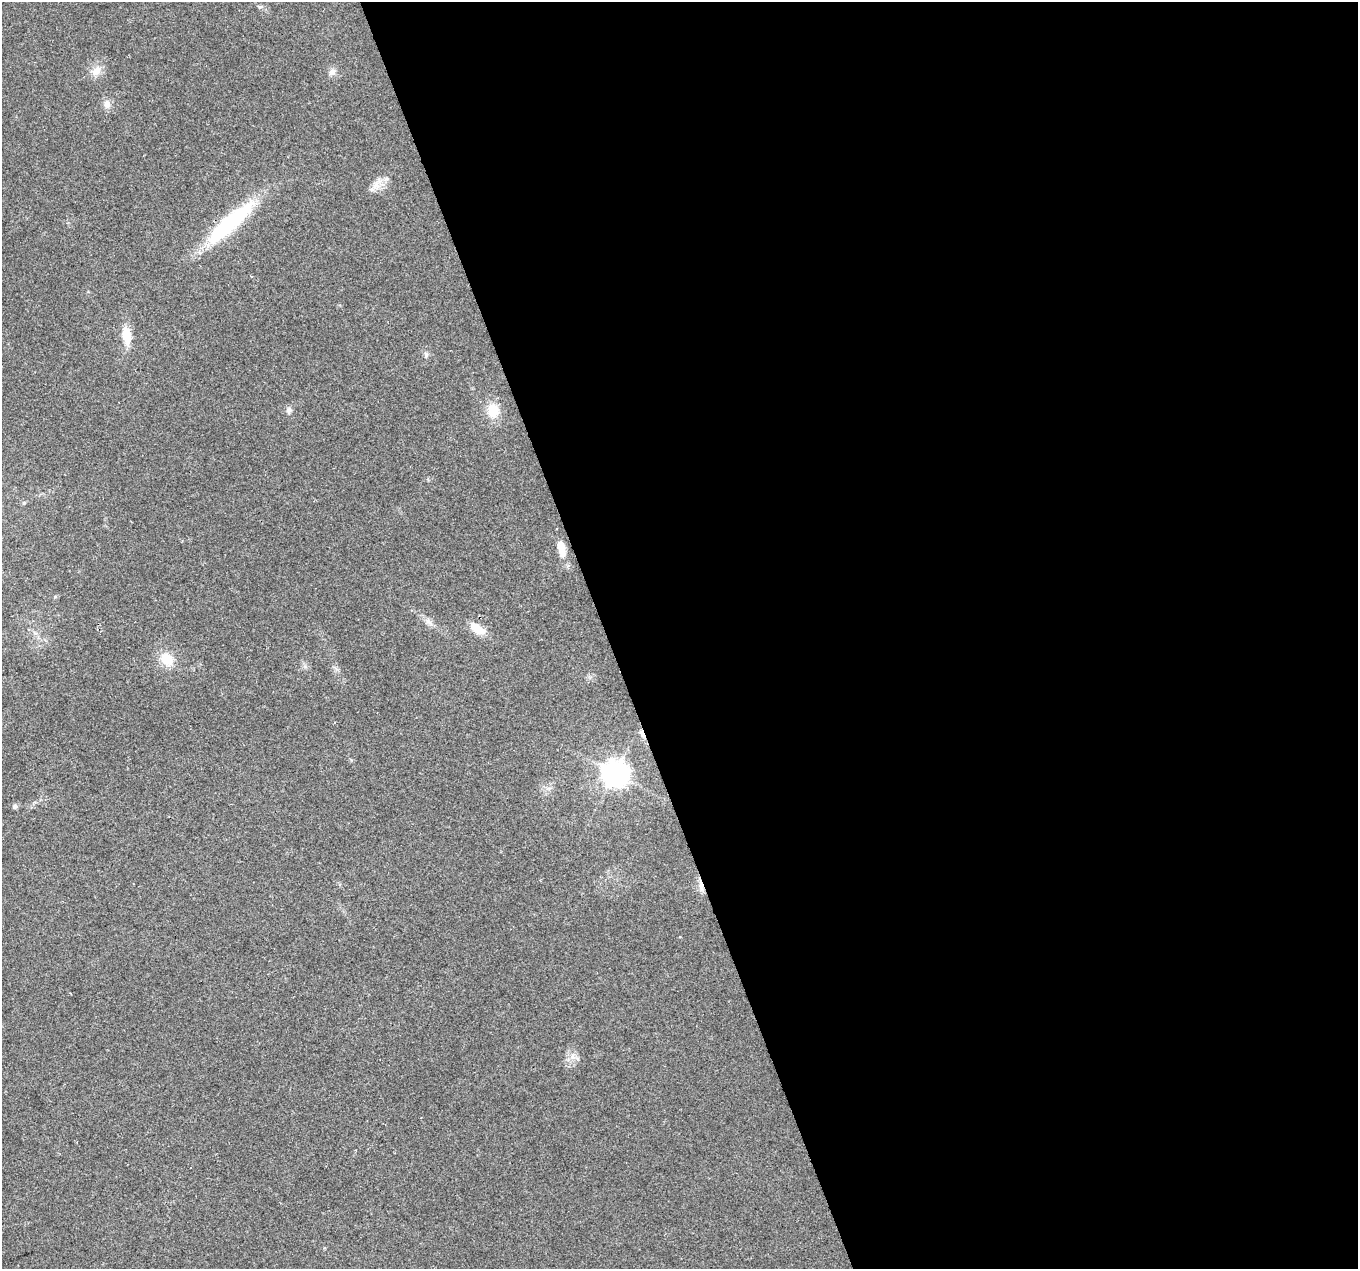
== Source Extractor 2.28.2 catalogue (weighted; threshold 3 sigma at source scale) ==
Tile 8 of 4 x 4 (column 4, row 2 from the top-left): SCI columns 4068-5423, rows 2600-3866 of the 5425 x 5251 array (HDU 1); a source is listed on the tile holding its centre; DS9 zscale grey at full resolution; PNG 1360 x 1271 px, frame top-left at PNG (2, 2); no overlay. Shown black and unused: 55% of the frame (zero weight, under 2 of 3 exposures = <1% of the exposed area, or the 3 px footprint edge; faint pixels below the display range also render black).
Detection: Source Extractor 2.28.2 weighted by HDU 2 'WHT'; one run over the whole footprint, this tile lists its part. Background 0.0515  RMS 0.0069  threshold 0.0311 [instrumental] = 3 sigma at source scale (4.5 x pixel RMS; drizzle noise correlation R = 1.50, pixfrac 1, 0.0396/0.0396 arcsec/px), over >= 5 px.
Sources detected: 20; all 20 listed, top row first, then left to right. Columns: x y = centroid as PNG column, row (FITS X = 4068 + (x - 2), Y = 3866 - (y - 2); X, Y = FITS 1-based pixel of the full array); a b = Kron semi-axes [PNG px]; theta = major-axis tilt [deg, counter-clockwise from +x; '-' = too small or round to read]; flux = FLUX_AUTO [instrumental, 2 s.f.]
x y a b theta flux
260 7 6 5 - 1.1
96 71 15 11 39 6.7
332 72 10 7 36 3
107 104 12 9 -72 4.2
374 187 16 9 40 6.3
230 223 69 17 42 67
126 336 19 9 -82 14
426 354 8 5 -69 1.7
289 410 8 7 - 2.3
493 411 16 13 -86 14
561 548 21 8 -76 11
55 597 5 3 - 0.74
429 622 15 6 -45 3.7
477 628 24 10 -34 9.8
166 659 16 13 -49 14
642 733 12 5 -64 2.7
615 773 9 8 - 780
15 806 6 6 - 1.8
701 885 19 5 -79 4
573 1057 10 7 -67 4.1
Overlapping masked pixels (flux is a lower limit): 3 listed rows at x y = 230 223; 642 733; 701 885